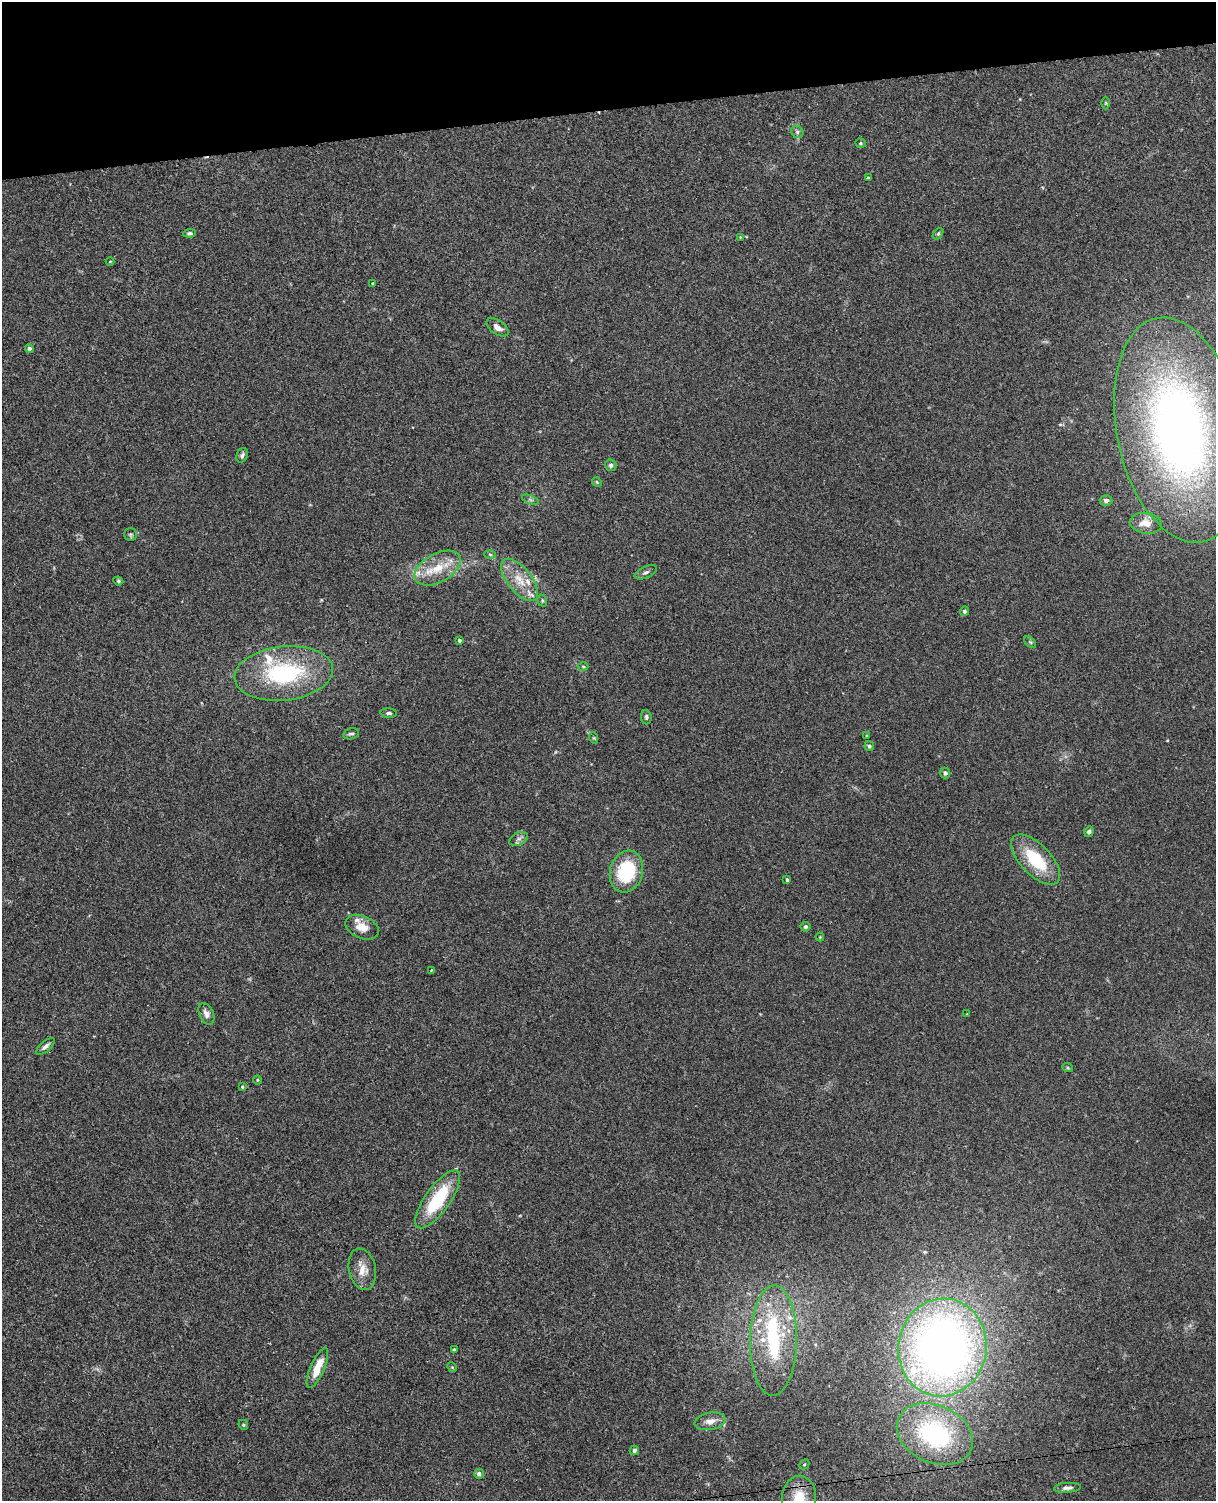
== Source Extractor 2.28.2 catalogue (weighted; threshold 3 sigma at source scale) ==
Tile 3 of 4 x 3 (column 3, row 1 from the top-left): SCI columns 2485-3698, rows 3148-4646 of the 4968 x 4909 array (HDU 1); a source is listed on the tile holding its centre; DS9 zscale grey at full resolution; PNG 1218 x 1503 px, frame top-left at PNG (2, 2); each listed source drawn as its Kron ellipse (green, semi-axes under 4 px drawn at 4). Shown black and unused: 7% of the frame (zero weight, under 3 of 4 exposures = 5% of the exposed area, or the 3 px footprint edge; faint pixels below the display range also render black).
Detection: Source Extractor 2.28.2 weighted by HDU 2 'WHT'; one run over the whole footprint, this tile lists its part. Background 0.0395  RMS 0.0042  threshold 0.0188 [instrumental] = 3 sigma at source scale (4.5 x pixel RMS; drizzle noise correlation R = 1.50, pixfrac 1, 0.05/0.05 arcsec/px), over >= 5 px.
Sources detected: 76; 1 inside a brighter object's white glare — neither listed nor drawn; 8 inside a brighter listed object's ellipse — not listed separately; the other 67 listed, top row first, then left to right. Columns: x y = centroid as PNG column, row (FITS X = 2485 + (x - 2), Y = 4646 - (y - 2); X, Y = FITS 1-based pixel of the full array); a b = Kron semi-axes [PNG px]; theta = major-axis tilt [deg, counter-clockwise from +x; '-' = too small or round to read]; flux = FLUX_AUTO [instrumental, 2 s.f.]
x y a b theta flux
1106 103 6 4 -90 0.49
797 132 6 5 - 0.97
861 143 5 4 - 0.65
868 178 4 4 - 0.48
189 233 6 4 6 0.85
938 234 6 4 54 0.61
740 237 3 3 - 0.29
110 261 4 3 - 0.28
373 284 3 3 - 0.53
497 327 13 7 -35 2.6
29 349 4 4 - 1.2
1179 430 114 62 -78 280
242 455 7 5 62 1.1
611 465 6 5 - 0.91
597 482 5 4 - 0.46
530 500 9 3 -21 0.61
1106 500 6 5 - 1.2
1146 523 16 10 -8 5.5
130 534 6 6 - 0.77
490 554 6 4 -3 0.55
438 568 25 14 29 11
646 572 12 5 25 1.2
520 580 25 12 -51 8.6
118 581 5 4 - 0.54
542 601 6 4 -72 0.61
964 611 4 4 - 0.96
459 640 4 4 - 0.84
1030 642 7 4 -45 0.62
583 666 5 3 - 0.42
284 673 49 27 6 45
389 713 8 4 -5 0.91
646 717 7 5 -84 0.9
351 734 8 5 14 0.95
866 736 4 2 - 0.33
594 738 6 3 -72 0.46
869 746 5 4 - 0.94
945 773 5 5 - 1.1
1089 832 5 4 - 1.1
519 839 10 6 26 1.6
1036 859 32 15 -46 21
626 872 21 16 74 28
787 880 4 3 - 0.65
362 927 17 11 -24 5.4
806 927 5 5 - 0.76
820 937 4 4 - 0.36
432 970 3 3 - 0.51
206 1014 11 7 -64 2
967 1014 3 3 - 0.3
45 1046 11 5 41 1.7
1068 1068 5 3 - 0.42
258 1080 4 4 - 0.48
242 1087 3 3 - 0.49
438 1199 34 12 55 25
362 1269 21 13 -77 5.8
774 1340 55 23 89 38
942 1347 49 44 80 310
454 1350 3 3 - 0.68
452 1367 5 4 - 0.4
317 1368 22 7 67 8.6
710 1421 15 8 11 3.2
243 1425 5 4 - 0.55
935 1434 40 28 -24 55
634 1450 5 4 - 1.1
804 1464 5 3 - 0.43
479 1474 5 5 - 1.2
1067 1488 13 5 3 1.5
799 1498 22 17 87 11
Overlapping masked pixels (flux is a lower limit): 1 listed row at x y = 1179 430
Isophote crosses this tile's border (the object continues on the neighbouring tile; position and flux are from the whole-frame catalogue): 2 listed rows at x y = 1179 430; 799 1498